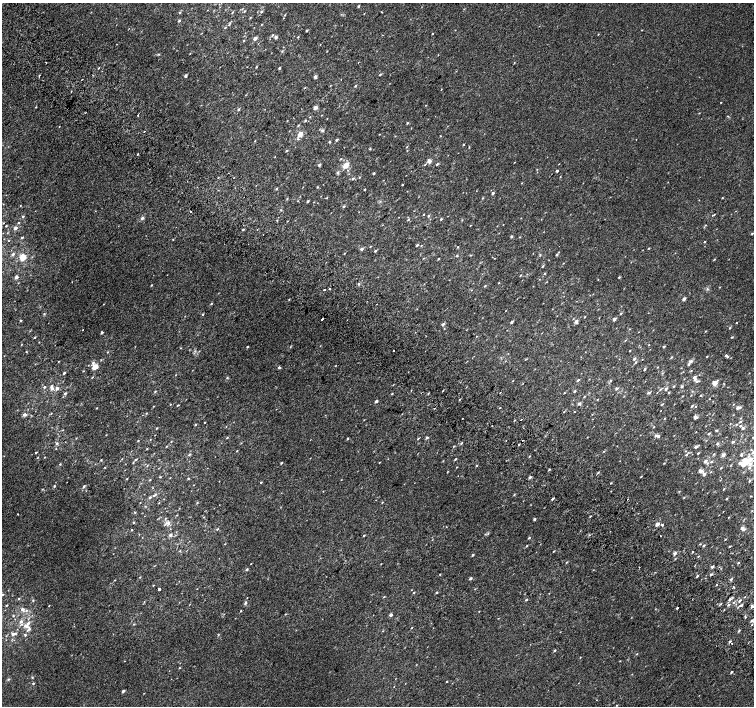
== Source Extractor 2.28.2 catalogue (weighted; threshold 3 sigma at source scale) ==
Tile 11 of 4 x 4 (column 3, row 3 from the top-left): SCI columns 3041-4543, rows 1674-3080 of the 6074 x 6092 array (HDU 1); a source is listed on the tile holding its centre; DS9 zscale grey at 2 x 2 block average (1 PNG px = mean of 2 x 2 image px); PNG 756 x 708 px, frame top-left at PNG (2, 3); no overlay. Shown black and unused: <1% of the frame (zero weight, under 2 of 3 exposures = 2% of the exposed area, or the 3 px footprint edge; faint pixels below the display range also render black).
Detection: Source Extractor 2.28.2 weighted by HDU 2 'WHT'; one run over the whole footprint, this tile lists its part. Background 0.00266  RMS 0.007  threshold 0.0315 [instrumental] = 3 sigma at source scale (4.5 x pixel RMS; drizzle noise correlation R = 1.50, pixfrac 1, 0.0396/0.0396 arcsec/px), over >= 5 px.
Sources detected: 442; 8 cosmic-ray / hot-pixel residue — not listed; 12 inside a brighter listed object's ellipse — not listed separately; the other 422 listed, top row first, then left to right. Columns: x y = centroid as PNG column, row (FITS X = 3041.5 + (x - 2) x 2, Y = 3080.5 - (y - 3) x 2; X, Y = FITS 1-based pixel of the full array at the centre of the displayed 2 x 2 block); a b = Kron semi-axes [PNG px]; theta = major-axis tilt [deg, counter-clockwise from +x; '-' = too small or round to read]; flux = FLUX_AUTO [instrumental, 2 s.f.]
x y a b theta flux
358 6 3 2 - 1.8
245 11 3 2 - 1.1
261 11 3 2 - 2.5
180 13 3 2 - 1.4
232 13 2 2 - 0.86
285 15 3 2 - 0.77
250 18 2 2 - 1.1
283 18 2 2 - 0.6
179 21 2 2 - 2.2
262 24 2 2 - 0.68
225 28 3 2 - 0.73
307 30 3 2 - 1.6
432 34 2 2 - 0.91
598 34 2 2 - 0.7
272 35 4 2 - 1.2
276 37 2 2 - 5.7
298 37 3 2 - 1
255 38 4 3 - 4.6
244 40 3 2 - 0.94
282 51 3 3 - 1.3
327 51 2 2 - 0.8
159 54 3 2 - 0.98
438 55 2 2 - 0.56
46 62 2 2 - 1.7
514 62 3 2 - 0.68
256 67 2 2 - 1.1
99 68 2 2 - 0.73
279 68 2 2 - 1.9
380 74 3 2 - 1.8
39 75 2 2 - 0.86
186 75 3 3 - 2.5
315 77 3 3 - 3.2
355 86 3 2 - 1.6
441 89 2 2 - 0.65
71 91 3 2 - 0.7
721 102 2 2 - 0.65
426 105 2 2 - 0.61
36 107 3 2 - 0.95
315 107 5 3 - 4.2
239 109 3 2 - 2.2
699 113 2 2 - 0.71
138 115 2 2 - 3.2
310 117 2 2 - 0.77
305 120 3 2 - 1.4
407 123 3 2 - 1.3
298 125 3 2 - 1.1
59 127 2 2 - 0.61
322 130 4 3 - 2.4
144 131 2 2 - 2.5
300 134 7 5 65 8.7
379 134 2 2 - 0.58
440 136 2 2 - 0.75
337 140 2 2 - 2.9
255 141 2 2 - 0.86
330 142 2 2 - 2.7
463 144 2 2 - 1.1
407 147 3 2 - 0.86
370 149 3 3 - 1.2
286 150 3 2 - 1.2
137 154 2 2 - 2.6
275 156 2 2 - 0.62
341 159 2 2 - 0.99
429 161 2 2 - 12
514 162 2 2 - 0.52
425 164 4 2 - 1.4
437 164 3 2 - 1.8
319 165 2 2 - 3.8
346 165 8 5 54 11
557 171 2 2 - 2.4
338 173 3 3 - 2.5
374 173 2 2 - 2.2
359 177 3 2 - 1.1
353 178 3 3 - 1.8
402 184 2 2 - 1.1
317 187 3 2 - 1.2
276 189 3 2 - 1.3
365 189 2 2 - 1.2
493 193 3 3 - 2.2
327 197 3 2 - 0.93
483 198 3 2 - 0.95
722 198 2 2 - 0.85
308 201 3 2 - 1.7
20 206 3 2 - 0.78
344 206 3 2 - 2
190 211 2 2 - 5.2
423 214 3 2 - 0.68
714 214 4 2 - 1
23 216 3 2 - 1.4
428 216 3 2 - 1.3
142 218 3 3 - 3.8
408 219 4 2 - 1.5
441 219 2 2 - 1.6
277 220 2 2 - 0.82
287 221 2 2 - 2.6
3 223 3 2 - 0.94
18 223 3 3 - 1.3
470 225 2 2 - 0.72
706 225 2 2 - 0.8
6 226 2 2 - 1
15 228 3 2 - 5.6
243 230 3 2 - 1.8
7 233 3 2 - 0.74
752 233 3 2 - 1.1
511 236 2 2 - 2.7
22 237 3 2 - 1.6
173 239 2 2 - 0.75
8 241 2 2 - 0.69
705 242 2 2 - 1.1
417 245 4 2 - 1.4
370 246 3 2 - 0.85
458 247 2 2 - 1.1
649 248 3 2 - 1.2
362 249 4 3 - 2.6
375 251 2 2 - 2.2
344 253 2 2 - 1.1
13 254 3 2 - 3.8
471 255 3 2 - 0.94
557 255 3 2 - 1.9
457 256 3 2 - 1.2
23 257 3 3 - 51
423 258 2 2 - 0.76
495 258 2 2 - 0.48
439 259 3 2 - 1.1
714 259 3 2 - 1
563 263 3 2 - 0.64
542 266 3 2 - 1.6
545 273 3 2 - 1
520 275 2 2 - 1.2
16 277 2 2 - 8.1
619 277 3 2 - 1.3
499 283 2 2 - 0.81
358 284 2 2 - 5.7
151 285 2 2 - 1.1
485 286 3 2 - 1.4
330 289 2 2 - 2.8
324 290 2 2 - 2.6
289 299 3 2 - 0.89
684 299 2 2 - 6.9
211 304 3 2 - 1.3
377 304 2 2 - 2.9
621 313 3 2 - 1.2
44 314 3 3 - 1.4
203 314 3 2 - 1.2
585 317 2 2 - 0.75
322 319 2 2 - 14
614 319 3 3 - 3.6
20 320 2 2 - 1.8
576 321 5 4 - 3.6
512 322 3 2 - 2.6
736 323 2 2 - 0.67
443 324 3 2 - 4.2
730 328 3 2 - 1.3
629 329 2 2 - 0.59
705 331 3 2 - 0.72
102 332 2 2 - 2.8
476 336 2 2 - 0.5
34 337 3 2 - 1.3
732 337 3 2 - 1.2
625 340 3 2 - 0.8
664 346 3 2 - 1.6
247 347 2 2 - 1.2
290 347 3 2 - 0.93
180 348 3 2 - 0.59
394 350 2 2 - 6.7
629 351 2 2 - 0.81
26 352 3 2 - 0.75
107 352 2 2 - 0.82
726 355 3 2 - 1.7
707 356 3 2 - 0.91
671 357 3 2 - 1.1
634 358 3 2 - 3.3
101 360 3 2 - 0.66
691 361 3 2 - 4.4
58 362 2 2 - 0.62
636 362 3 3 - 1.6
688 364 3 2 - 2.4
335 366 2 2 - 0.71
95 367 7 6 - 11
279 367 2 2 - 3.8
645 369 3 2 - 1.8
83 371 3 2 - 0.86
691 371 2 2 - 0.74
64 373 2 2 - 2
227 377 3 3 - 1.1
694 377 4 3 - 3
578 380 4 2 - 1.6
610 381 3 2 - 1.3
697 381 4 3 - 2.1
523 383 2 2 - 0.45
715 383 3 2 - 23
674 386 2 2 - 1
682 386 3 3 - 1.9
44 387 3 2 - 1.8
57 388 3 3 - 5.2
52 389 4 4 - 3.9
616 389 4 3 - 2
666 389 3 2 - 3.4
155 391 3 2 - 1.5
574 391 2 2 - 2.2
65 393 4 3 - 2.1
428 393 3 2 - 0.99
564 393 2 2 - 0.78
649 393 3 2 - 3.6
669 393 3 2 - 1.3
392 394 3 2 - 1.1
691 395 3 2 - 0.71
701 395 3 2 - 1.1
682 396 3 2 - 0.71
584 397 3 2 - 1
460 399 2 2 - 0.96
597 399 3 2 - 0.8
709 399 2 2 - 0.61
376 401 3 2 - 2.8
579 404 2 2 - 5
662 404 3 2 - 1.3
733 404 2 2 - 0.65
178 405 3 2 - 1.1
153 406 3 2 - 0.76
692 406 3 2 - 1.6
696 406 2 2 - 0.72
738 407 3 2 - 5.7
97 408 2 2 - 0.77
500 408 2 2 - 0.8
564 412 3 2 - 0.94
574 412 2 2 - 0.58
146 413 2 2 - 0.78
24 415 3 2 - 6.4
695 417 4 3 - 3.5
463 418 2 2 - 0.63
664 418 2 2 - 0.72
364 420 3 2 - 0.59
515 420 2 2 - 0.97
521 420 2 2 - 3.1
740 422 3 2 - 1.4
204 423 2 2 - 0.62
195 424 3 2 - 1.5
737 424 3 2 - 1
654 427 3 2 - 0.69
156 428 2 2 - 1.3
743 428 3 3 - 2.6
63 430 2 2 - 0.77
716 430 3 2 - 1.7
696 432 2 2 - 0.48
709 433 3 2 - 1.8
106 435 2 2 - 0.64
656 435 4 3 - 2.8
753 437 2 2 - 0.57
76 438 3 2 - 0.68
227 438 3 2 - 1.2
347 438 3 2 - 1.3
427 438 3 2 - 2.6
418 439 3 2 - 1
150 440 3 2 - 0.62
523 440 2 2 - 2.5
138 441 2 2 - 0.97
733 442 3 2 - 3
57 443 4 3 - 2.7
461 443 3 2 - 1.4
717 443 3 2 - 2.7
519 444 3 2 - 0.97
166 446 3 2 - 0.87
696 447 3 2 - 4.4
147 449 2 2 - 0.96
237 451 2 2 - 0.94
604 451 3 2 - 0.92
36 452 2 2 - 1.2
698 453 2 2 - 1.5
714 454 3 2 - 1.1
686 455 3 2 - 2.2
723 455 2 2 - 7.9
741 455 3 3 - 2.4
529 456 2 2 - 0.91
44 457 3 2 - 0.75
122 459 2 2 - 0.56
136 459 3 3 - 1.5
455 459 3 2 - 1.3
751 459 4 3 - 6.5
101 460 3 2 - 0.98
705 461 3 2 - 6.3
746 461 3 3 - 35
379 462 3 2 - 0.68
711 462 4 3 - 1.9
133 463 3 2 - 0.92
281 463 3 2 - 1.2
664 463 3 2 - 0.92
740 463 4 3 - 3.5
60 464 3 2 - 1.1
750 464 4 3 - 5.1
731 465 3 2 - 0.78
743 465 3 2 - 7.5
476 466 3 2 - 1
105 467 2 2 - 0.84
457 467 2 2 - 0.71
721 468 3 2 - 1
749 468 4 3 - 2.4
549 469 2 2 - 1.5
701 471 4 3 - 6.6
711 472 3 2 - 0.71
704 474 4 3 - 2.9
641 476 2 2 - 1
160 477 3 2 - 0.93
530 477 3 3 - 2.8
170 478 2 2 - 0.6
188 478 3 2 - 1.4
127 479 3 2 - 0.99
150 480 3 2 - 0.82
750 481 3 2 - 2
261 483 3 2 - 0.97
611 483 2 2 - 1.1
193 485 2 2 - 0.48
54 486 3 2 - 1.7
84 486 3 3 - 2.3
42 489 3 2 - 0.8
724 489 2 2 - 1.1
155 495 6 2 36 2.3
514 495 3 2 - 1.1
751 496 3 2 - 0.73
684 497 3 2 - 0.97
552 499 3 2 - 2.1
727 499 2 2 - 1.5
382 502 3 2 - 0.96
159 503 2 2 - 0.59
197 503 3 3 - 1.2
135 512 3 2 - 1.1
18 514 2 2 - 0.93
590 516 3 2 - 1.1
203 517 3 2 - 0.62
729 517 2 2 - 0.8
534 519 3 2 - 2.8
133 522 3 2 - 1.3
168 523 7 4 85 4.5
657 524 2 2 - 13
662 524 2 2 - 3.9
446 527 2 2 - 0.55
742 528 3 2 - 4.1
217 529 4 2 - 1.2
744 529 3 3 - 3.4
132 530 2 2 - 1.3
170 535 4 4 - 3
364 536 2 2 - 1.8
529 538 3 2 - 1.6
725 539 3 2 - 1
225 544 2 2 - 0.73
704 545 3 2 - 1.9
526 546 3 2 - 1.2
730 546 2 2 - 1.2
553 551 2 2 - 1.1
692 552 2 2 - 3.1
675 553 3 2 - 5
473 555 3 2 - 2
698 556 2 2 - 0.89
566 562 3 2 - 0.97
738 563 3 2 - 1
251 564 2 2 - 0.62
381 564 2 2 - 0.59
639 567 2 2 - 3.3
712 567 3 2 - 2.8
247 569 3 3 - 2.1
655 572 2 2 - 0.79
440 574 2 2 - 0.76
711 575 3 2 - 2
697 576 3 2 - 1.5
140 577 2 2 - 0.92
470 578 3 2 - 3.3
731 579 3 2 - 1.7
115 580 3 2 - 0.63
153 585 2 2 - 0.81
717 585 2 2 - 16
734 587 2 2 - 4.1
159 589 2 2 - 52
414 592 3 2 - 1.1
436 592 2 2 - 1.7
2 594 5 3 - 3
384 597 3 2 - 0.99
19 598 3 3 - 1.1
730 599 3 2 - 3
526 600 2 2 - 2.1
740 600 3 2 - 1.8
33 601 3 3 - 1.1
144 602 3 2 - 0.82
734 602 3 2 - 1
245 603 5 3 - 1.9
720 604 3 2 - 1.3
6 605 3 2 - 1.1
728 605 3 3 - 1.9
741 605 4 2 - 2.1
49 606 2 2 - 0.67
752 606 3 3 - 3.4
678 607 2 2 - 16
22 609 4 3 - 4.3
655 609 2 2 - 0.6
26 610 4 3 - 1.8
241 611 2 2 - 1.3
479 611 2 2 - 0.63
285 614 3 2 - 0.79
391 615 2 2 - 7.3
13 616 3 2 - 1.2
745 617 4 2 - 1.3
21 621 5 4 - 4.3
751 621 4 3 - 2.1
28 623 7 3 34 5
134 624 3 2 - 0.99
752 624 2 2 - 0.55
411 628 2 2 - 0.85
29 629 8 5 55 4.5
739 631 3 2 - 1.6
13 634 5 3 - 5.7
218 635 3 2 - 0.85
730 642 3 2 - 1.8
732 643 2 2 - 5.2
554 650 3 2 - 1.8
637 654 3 2 - 0.88
620 661 2 2 - 0.68
179 668 2 2 - 0.94
731 672 3 2 - 1.7
32 677 3 2 - 1.2
8 679 3 3 - 1.7
446 681 2 2 - 0.98
33 683 2 2 - 2.1
123 691 2 2 - 4.3
144 693 2 2 - 0.52
617 705 2 2 - 0.78
Isophote crosses this tile's border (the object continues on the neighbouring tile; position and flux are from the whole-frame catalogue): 3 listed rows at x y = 753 437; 2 594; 752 606
Diffuse or blended objects may show on this block-average render without a row.